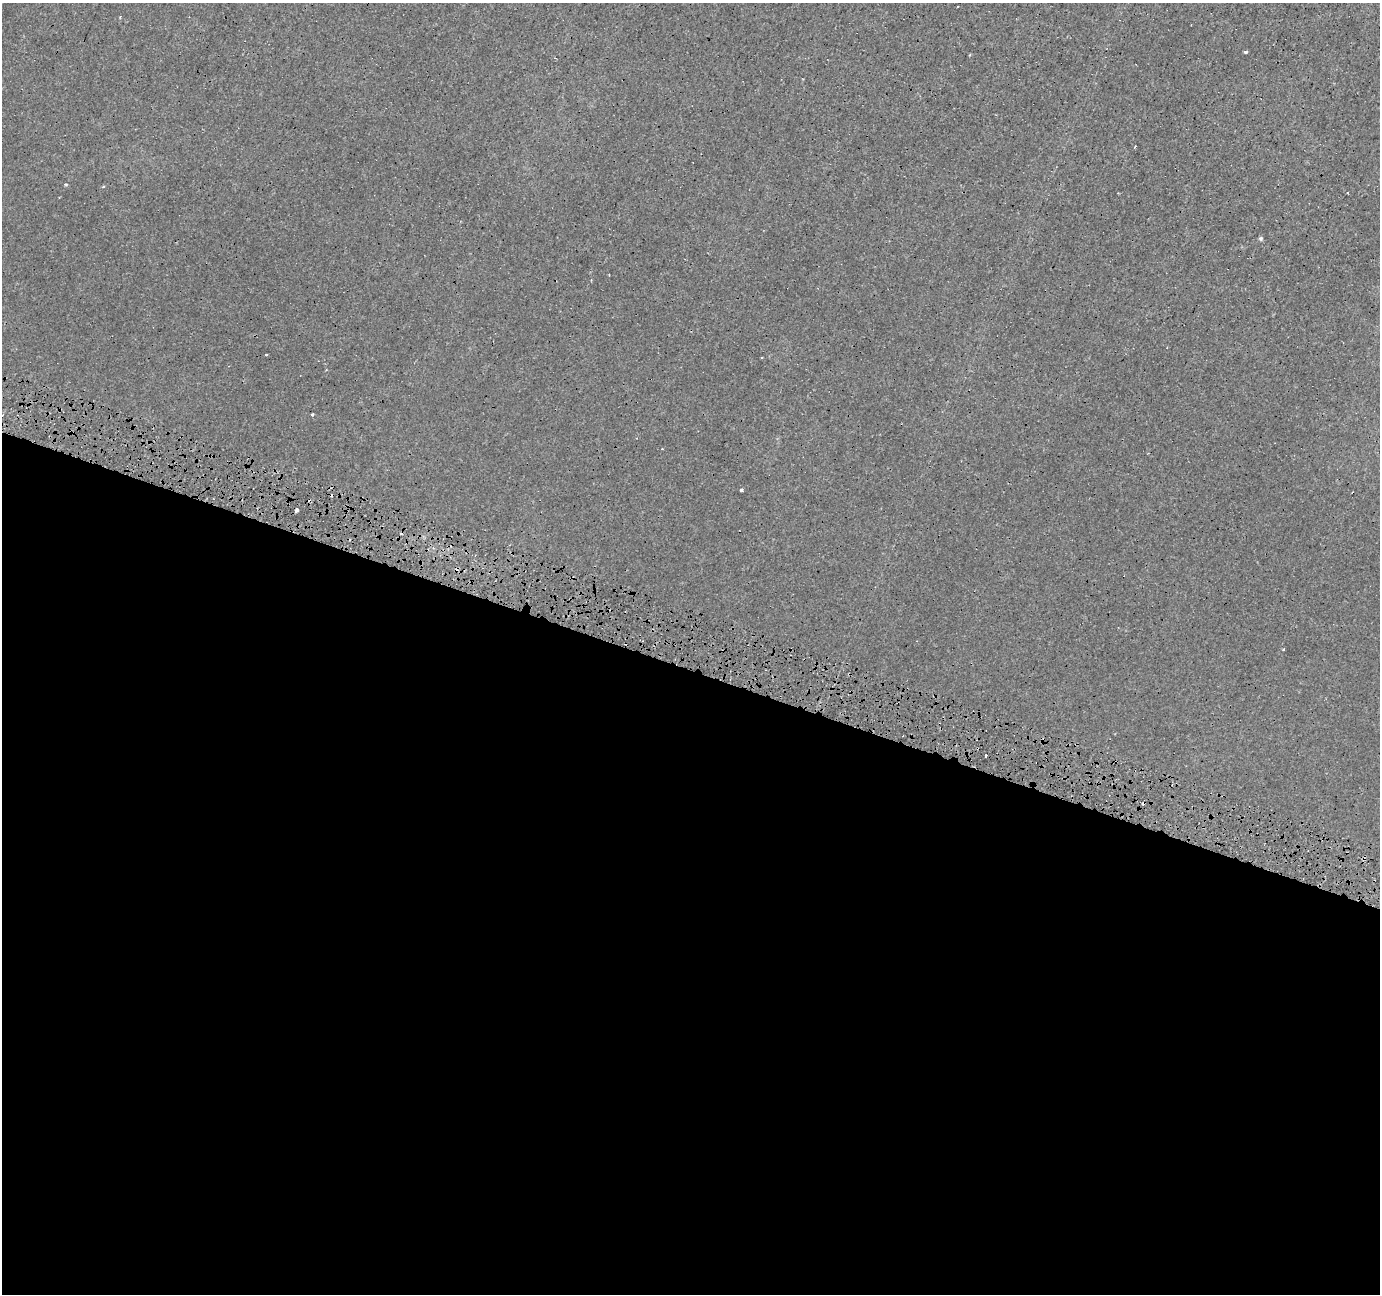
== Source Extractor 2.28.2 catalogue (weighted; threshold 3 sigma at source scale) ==
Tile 14 of 4 x 4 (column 2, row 4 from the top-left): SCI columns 1384-2761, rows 275-1566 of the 5539 x 5708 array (HDU 1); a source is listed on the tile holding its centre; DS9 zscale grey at full resolution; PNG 1382 x 1296 px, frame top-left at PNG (2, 3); no overlay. Shown black and unused: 49% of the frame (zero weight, under 3 of 5 exposures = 3% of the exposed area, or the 3 px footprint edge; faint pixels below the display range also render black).
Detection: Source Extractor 2.28.2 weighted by HDU 2 'WHT'; one run over the whole footprint, this tile lists its part. Background 9.24e-04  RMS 0.0011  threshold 0.00484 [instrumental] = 3 sigma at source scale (4.5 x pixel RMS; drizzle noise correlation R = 1.50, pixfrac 1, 0.0396/0.0396 arcsec/px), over >= 5 px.
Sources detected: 14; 4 cosmic-ray / hot-pixel residue — not listed; the other 10 listed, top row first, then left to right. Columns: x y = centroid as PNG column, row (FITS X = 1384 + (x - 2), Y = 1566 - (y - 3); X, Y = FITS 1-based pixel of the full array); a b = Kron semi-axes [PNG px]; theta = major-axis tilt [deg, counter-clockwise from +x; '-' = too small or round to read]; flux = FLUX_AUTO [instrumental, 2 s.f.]
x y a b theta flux
1246 52 3 3 - 0.34
66 184 4 3 - 0.14
103 187 4 3 - 0.16
1261 238 5 4 - 0.19
266 354 3 3 - 0.15
312 414 3 2 - 0.13
741 490 3 3 - 0.25
297 510 4 3 - 1.2
1284 649 4 2 - 0.084
986 756 3 3 - 0.34